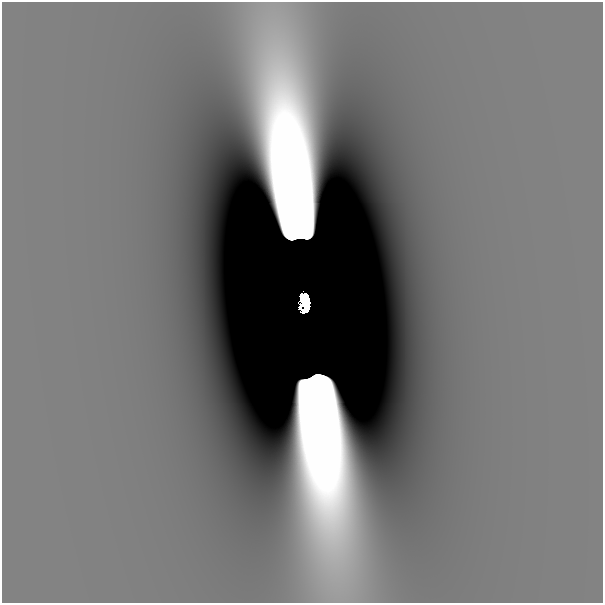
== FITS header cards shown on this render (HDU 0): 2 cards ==
NAXIS1  =                  601
NAXIS2  =                  601

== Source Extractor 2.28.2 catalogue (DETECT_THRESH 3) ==
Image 601 x 601 px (HDU 0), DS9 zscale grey, 1 PNG px = 1 image px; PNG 605 x 605 px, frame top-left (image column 1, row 601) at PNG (2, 2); no overlay
Background -3.96e-11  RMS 1.7e-11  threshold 5.15e-11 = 3 sigma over >= 5 px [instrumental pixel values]
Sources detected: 3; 2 with non-positive FLUX_AUTO (blend fragments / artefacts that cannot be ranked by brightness) are not listed; the other 1 listed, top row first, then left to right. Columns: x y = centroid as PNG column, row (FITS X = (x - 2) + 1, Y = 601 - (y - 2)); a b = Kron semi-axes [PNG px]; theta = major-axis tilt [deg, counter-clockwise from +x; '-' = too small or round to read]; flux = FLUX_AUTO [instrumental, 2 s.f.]
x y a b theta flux
305 302 15 8 -86 4.7
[2 non-positive-flux detections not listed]